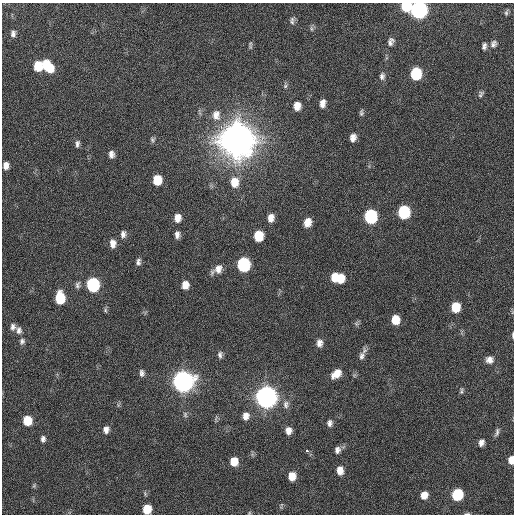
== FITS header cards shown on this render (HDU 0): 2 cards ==
NAXIS1  =                  512 / Axis length
NAXIS2  =                  512 / Axis length

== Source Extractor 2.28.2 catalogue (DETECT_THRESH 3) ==
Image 512 x 512 px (HDU 0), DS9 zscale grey, 1 PNG px = 1 image px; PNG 516 x 516 px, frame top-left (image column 1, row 512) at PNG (2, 3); no overlay
Background 41.3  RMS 6.8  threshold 20.4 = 3 sigma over >= 5 px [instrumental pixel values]
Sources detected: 85; all 85 listed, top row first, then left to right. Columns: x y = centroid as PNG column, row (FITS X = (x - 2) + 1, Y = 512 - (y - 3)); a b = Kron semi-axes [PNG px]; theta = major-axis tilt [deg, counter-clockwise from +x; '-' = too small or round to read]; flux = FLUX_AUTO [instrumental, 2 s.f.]
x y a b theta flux
406 6 8 7 - 1.9e+04
419 10 9 8 - 1.7e+05
506 12 8 4 70 9.4e+02
292 21 10 6 87 1.5e+03
311 29 8 4 -81 8.8e+02
13 33 7 5 85 1.5e+03
391 42 11 7 68 2.0e+03
250 43 8 5 79 8.9e+02
493 44 10 8 63 1.9e+03
484 46 8 5 81 1.5e+03
38 66 8 7 - 9.7e+03
48 66 14 8 -48 1.3e+04
416 74 9 7 81 2.8e+04
382 76 9 7 81 1.7e+03
285 86 9 5 87 1.0e+03
481 94 10 5 56 1.1e+03
322 103 9 6 78 2.8e+03
297 106 9 7 81 4.3e+03
361 113 8 5 -89 1.0e+03
216 115 14 11 89 4.9e+03
353 138 9 7 79 2.8e+03
236 139 11 10 - 2.9e+06
153 140 8 6 -79 1.0e+03
77 144 10 5 84 1.4e+03
111 154 7 5 -83 2.1e+03
6 165 7 6 - 3.0e+03
157 180 8 7 - 1.1e+04
234 182 12 9 90 7.0e+03
404 212 9 7 82 4.0e+04
371 216 9 8 - 5.7e+04
177 218 9 7 84 3.9e+03
271 218 9 7 81 3.7e+03
307 222 9 7 71 4.6e+03
123 234 10 6 80 1.9e+03
177 235 8 6 -90 2.0e+03
258 236 8 7 - 1.4e+04
113 244 10 7 -88 3.2e+03
138 262 8 6 83 1.4e+03
243 264 9 8 - 6.0e+04
217 269 14 8 35 3.9e+03
334 277 9 5 85 5.7e+03
340 278 9 8 - 8.6e+03
78 285 10 6 83 1.4e+03
93 285 9 7 90 6.2e+04
185 285 8 7 - 4.3e+03
60 298 9 7 90 1.9e+04
455 307 8 7 - 1.2e+04
105 310 8 5 -77 7.8e+02
395 320 8 7 - 8.0e+03
356 324 8 7 - 9.5e+02
13 327 9 6 -89 1.7e+03
19 330 11 8 -75 2.1e+03
513 335 8 2 -90 6.3e+02
22 341 9 7 72 1.5e+03
319 343 9 7 87 2.6e+03
220 355 8 6 -90 1.5e+03
362 356 13 8 71 2.4e+03
489 360 9 8 - 2.7e+03
142 373 8 6 -84 1.6e+03
336 374 11 7 41 5.5e+03
183 381 9 8 - 4.8e+05
461 391 8 4 76 8.6e+02
266 397 9 8 - 5.5e+05
286 404 11 8 83 2.4e+03
185 415 8 6 -89 1.0e+03
246 416 8 7 - 3.1e+03
27 421 7 7 - 1.2e+04
330 423 8 6 80 1.8e+03
106 430 8 7 - 2.3e+03
288 431 8 7 - 3.2e+03
497 432 11 5 76 1.3e+03
43 439 8 6 82 1.6e+03
481 443 7 5 75 2.2e+03
337 450 9 8 - 2.0e+03
307 451 3 3 - 2.9e+03
511 460 7 5 89 4.7e+03
234 461 8 7 - 6.9e+03
340 470 9 7 -89 4.6e+03
292 476 8 7 - 5.9e+03
34 486 7 5 64 7.5e+02
457 494 8 7 - 3.1e+04
424 495 8 7 - 4.5e+03
147 509 7 6 - 1.0e+04
249 513 5 4 - 5.0e+02
467 514 8 3 0 7.7e+02
At the frame edge (FLAGS 8, measured only in part): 7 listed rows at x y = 406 6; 419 10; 513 335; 511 460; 147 509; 249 513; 467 514